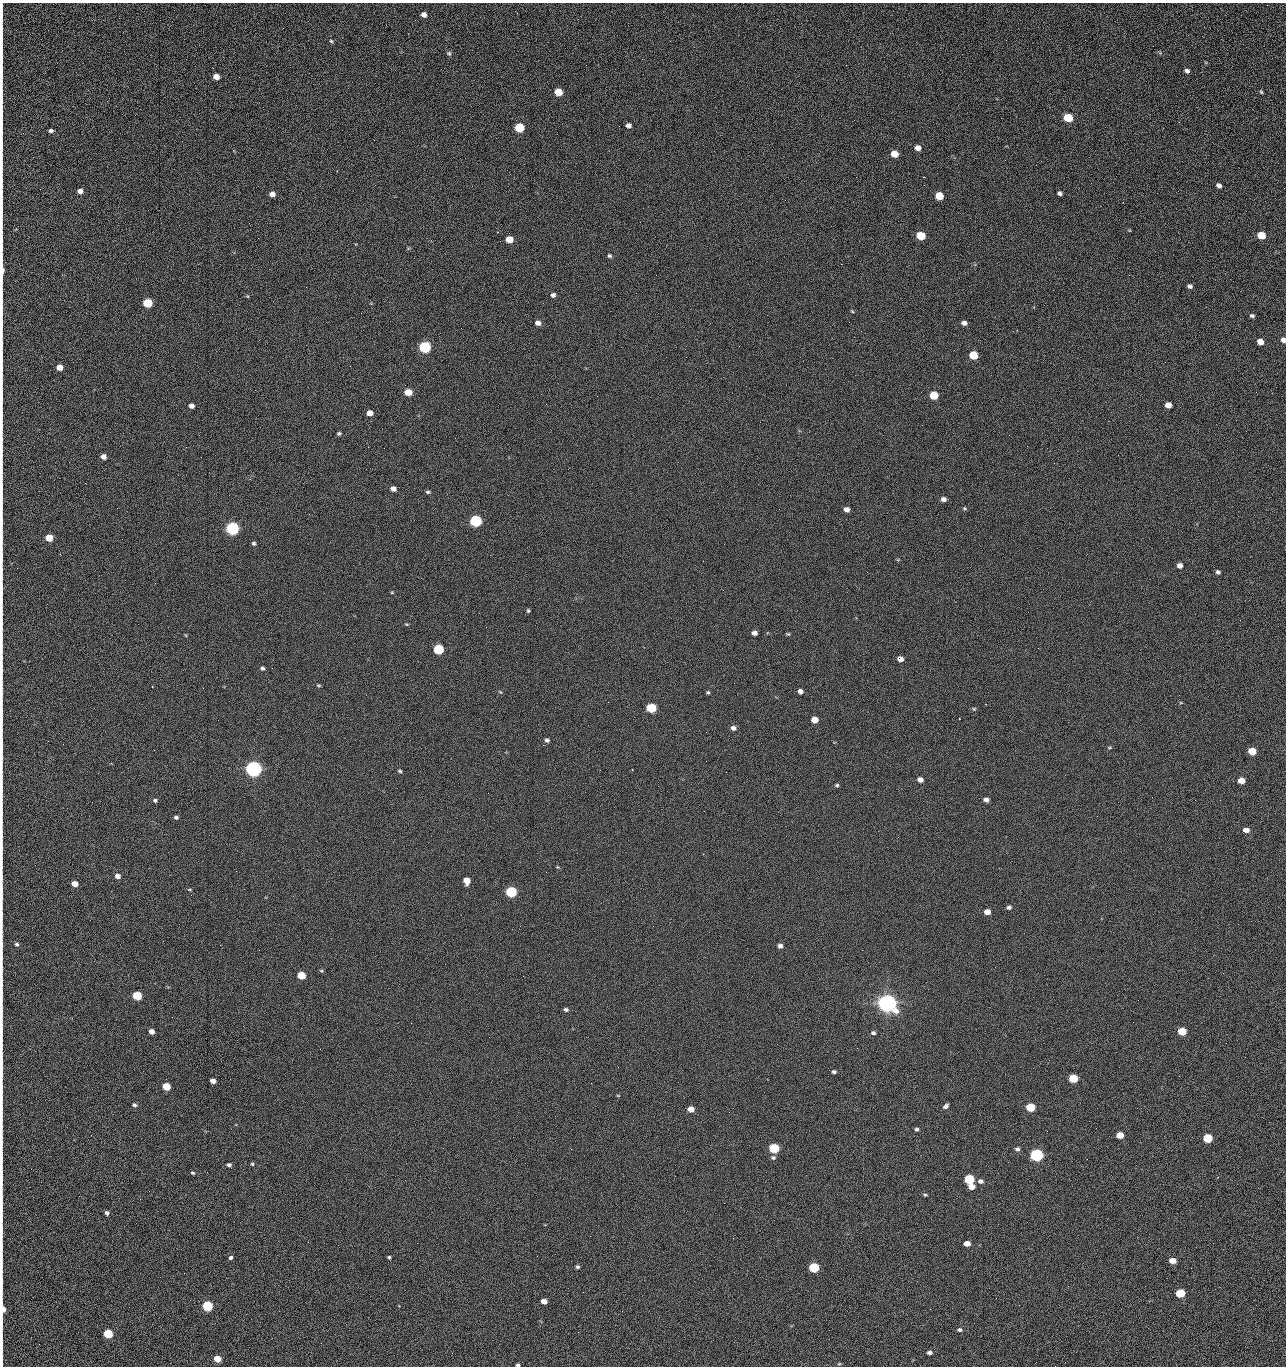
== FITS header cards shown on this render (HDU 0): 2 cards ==
NAXIS1  =                 1284 /fastest changing axis
NAXIS2  =                 1364 /next to fastest changing axis

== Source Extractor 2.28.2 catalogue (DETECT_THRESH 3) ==
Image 1284 x 1364 px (HDU 0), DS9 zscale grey, 1 PNG px = 1 image px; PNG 1288 x 1368 px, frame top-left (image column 1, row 1364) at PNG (2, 3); no overlay
Background 126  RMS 15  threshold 43.5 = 3 sigma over >= 5 px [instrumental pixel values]
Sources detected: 210; all 210 listed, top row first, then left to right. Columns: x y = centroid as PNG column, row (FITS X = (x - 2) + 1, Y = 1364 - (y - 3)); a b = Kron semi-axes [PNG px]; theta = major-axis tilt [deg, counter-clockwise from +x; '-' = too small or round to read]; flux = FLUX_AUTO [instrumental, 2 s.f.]
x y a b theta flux
424 15 5 4 - 4.9e+03
2 16 11 2 90 2.2e+03
1188 35 3 2 - 1.7e+03
331 41 5 4 - 1.4e+03
670 41 2 2 - 2.4e+03
449 53 6 6 - 1.7e+03
2 70 16 2 90 3.0e+03
1187 71 5 4 - 2.8e+03
216 77 5 5 - 8.7e+03
558 92 6 5 - 2.3e+04
1261 92 5 4 - 1.1e+03
2 99 12 2 90 1.7e+03
2 115 14 2 90 1.8e+03
1068 118 6 5 - 4.3e+04
1179 122 3 2 - 1.5e+03
628 125 5 4 - 3.5e+03
519 128 6 5 - 5.4e+04
51 131 5 4 - 2.6e+03
2 143 12 2 90 2.0e+03
918 148 6 5 - 6.7e+03
894 154 6 5 - 1.6e+04
1005 160 2 2 - 1.4e+03
1041 161 2 2 - 2.0e+03
856 177 2 2 - 2.2e+03
923 177 2 2 - 3.1e+04
1219 185 5 4 - 3.7e+03
80 191 5 5 - 5.0e+03
1060 193 5 4 - 2.6e+03
272 194 5 4 - 5.7e+03
939 196 6 5 - 2.8e+04
1123 202 3 2 - 1.0e+03
2 209 11 2 90 1.9e+03
1129 230 5 3 - 8.3e+02
1261 235 6 5 - 2.5e+04
920 236 6 5 - 4.1e+04
2 239 10 2 90 1.7e+03
509 239 6 5 - 2.0e+04
609 256 5 5 - 1.7e+03
841 264 2 2 - 2.7e+04
2 271 13 2 89 5.8e+03
656 275 2 2 - 3.7e+02
1190 286 5 5 - 2.6e+03
306 287 2 2 - 7.6e+02
553 295 5 5 - 3.1e+03
248 296 5 3 - 9.0e+02
147 303 6 5 - 5.1e+04
852 311 5 3 - 9.4e+02
1252 316 5 4 - 2.1e+03
849 322 3 2 - 7.3e+02
538 323 6 5 - 5.1e+03
710 323 2 2 - 3.4e+03
964 323 5 4 - 3.9e+03
2 324 10 2 90 1.6e+03
1283 340 6 5 - 4.2e+03
1260 342 5 5 - 9.9e+03
739 346 2 2 - 4.9e+02
425 347 6 5 - 1.6e+05
973 355 6 5 - 3.9e+04
350 366 2 2 - 2.5e+03
59 367 5 5 - 1.1e+04
408 392 6 5 - 2.0e+04
1256 392 2 2 - 1.6e+03
2 394 24 2 90 3.2e+03
934 395 6 5 - 3.3e+04
1168 405 5 5 - 9.7e+03
191 406 5 4 - 4.5e+03
370 413 5 5 - 9.1e+03
2 417 18 2 90 2.7e+03
339 433 5 4 - 1.7e+03
1009 435 2 2 - 1.4e+03
1027 446 2 2 - 5.1e+02
186 447 2 2 - 2.9e+03
103 457 5 4 - 5.8e+03
85 483 3 2 - 1.1e+03
2 487 11 2 90 1.7e+03
393 489 5 5 - 5.2e+03
428 492 5 4 - 1.7e+03
944 499 6 5 - 3.6e+03
964 508 6 5 - 1.4e+03
779 509 2 2 - 4.4e+02
846 509 5 4 - 5.0e+03
2 521 12 2 90 2.0e+03
475 521 6 5 - 2.0e+05
232 528 6 5 - 3.2e+05
49 538 5 5 - 1.9e+04
254 543 5 5 - 1.8e+03
1180 565 5 5 - 5.2e+03
1218 572 5 4 - 2.1e+03
2 590 15 2 90 2.4e+03
392 592 4 4 - 9.6e+02
528 611 4 3 - 1.3e+03
406 624 5 4 - 1.0e+03
754 633 5 4 - 5.1e+03
788 634 5 4 - 1.1e+03
185 635 5 3 - 8.4e+02
439 649 6 5 - 9.1e+04
900 659 5 5 - 6.7e+03
262 668 5 5 - 2.1e+03
318 685 6 4 -7 1.2e+03
800 691 5 5 - 4.1e+03
500 692 6 4 -43 1.1e+03
708 692 5 4 - 1.3e+03
651 708 6 5 - 7.4e+04
974 709 5 5 - 1.2e+03
814 720 5 5 - 1.4e+04
733 728 6 5 - 3.7e+03
547 740 5 4 - 2.6e+03
63 744 2 2 - 5.8e+02
2 745 30 2 90 5.0e+03
543 745 2 2 - 3.5e+03
1110 748 6 3 0 1.1e+03
1252 751 6 5 - 2.7e+04
706 761 2 2 - 2.0e+03
253 769 6 5 - 7.2e+05
632 770 3 2 - 6.7e+02
400 771 5 4 - 1.5e+03
726 772 2 2 - 2.5e+03
920 780 6 5 - 5.9e+03
1241 781 5 5 - 1.3e+04
837 785 5 4 - 1.4e+03
155 800 5 4 - 1.9e+03
986 800 5 4 - 4.2e+03
176 817 5 4 - 2.2e+03
1246 830 6 4 -2 6.1e+03
703 854 2 2 - 5.7e+02
557 867 5 4 - 9.9e+02
118 876 6 5 - 5.5e+03
467 880 6 5 - 1.3e+04
75 884 5 4 - 9.6e+03
189 889 5 3 - 9.4e+02
511 892 6 5 - 1.2e+05
1009 907 6 4 5 2.8e+03
987 912 5 4 - 9.2e+03
17 944 5 4 - 1.8e+03
2 945 12 2 90 1.9e+03
780 946 5 4 - 3.7e+03
321 971 5 4 - 1.2e+03
301 975 5 5 - 3.3e+04
523 976 2 2 - 2.1e+03
2 994 10 2 90 1.5e+03
137 996 6 5 - 5.2e+04
887 1003 7 6 - 1.2e+06
566 1009 5 4 - 2.2e+03
411 1023 2 2 - 5.5e+03
151 1031 5 4 - 6.1e+03
1182 1031 6 5 - 2.9e+04
873 1033 6 5 - 2.2e+03
857 1048 3 2 - 1.5e+03
1245 1057 2 2 - 1.9e+03
2 1061 12 2 90 2.1e+03
834 1072 5 4 - 2.0e+03
1179 1076 2 2 - 2.7e+03
1073 1078 6 5 - 4.8e+04
213 1081 5 4 - 5.9e+03
166 1086 5 5 - 3.1e+04
2 1095 15 2 90 2.4e+03
618 1095 5 3 - 7.6e+02
134 1105 5 4 - 1.9e+03
945 1106 6 4 38 2.5e+03
1030 1107 6 5 - 4.4e+04
691 1109 5 4 - 9.1e+03
729 1112 3 2 - 1.0e+03
1096 1128 2 2 - 4.0e+02
916 1129 4 4 - 1.8e+03
91 1135 2 2 - 2.5e+03
1120 1135 5 5 - 1.7e+04
1208 1138 6 5 - 5.8e+04
774 1148 6 5 - 7.9e+04
571 1149 3 2 - 1.1e+03
1017 1149 6 5 - 2.5e+03
1036 1155 6 5 - 2.8e+05
2 1156 13 2 90 1.9e+03
773 1158 6 5 - 2.1e+03
1087 1159 2 2 - 1.3e+03
252 1164 5 4 - 1.2e+03
229 1165 6 5 - 2.5e+03
193 1173 6 4 -15 1.4e+03
1218 1177 4 2 - 5.6e+02
969 1179 6 5 - 8.4e+04
980 1181 6 5 - 3.6e+03
971 1187 5 4 - 9.5e+03
925 1195 5 4 - 1.3e+03
2 1206 22 2 90 3.4e+03
107 1213 5 4 - 2.5e+03
308 1242 2 2 - 1.9e+03
417 1243 2 2 - 5.4e+03
967 1243 5 4 - 8.8e+03
231 1257 4 3 - 9.9e+03
389 1257 4 3 - 1.4e+03
1172 1260 5 4 - 1.3e+04
577 1267 5 4 - 1.7e+03
814 1267 6 5 - 8.0e+04
2 1281 15 2 90 2.4e+03
583 1292 2 2 - 5.2e+02
1180 1293 6 5 - 4.6e+04
996 1298 2 2 - 2.7e+03
544 1301 5 4 - 7.6e+03
207 1306 6 5 - 9.9e+04
3 1309 6 3 -88 1.1e+04
622 1311 3 2 - 8.6e+02
2 1322 15 2 90 2.7e+03
960 1330 6 5 - 2.1e+03
578 1332 2 2 - 3.8e+03
108 1334 5 5 - 5.4e+04
929 1352 5 4 - 3.4e+03
217 1359 5 4 - 1.8e+04
2 1362 11 2 90 1.4e+03
839 1364 6 3 18 9.9e+02
518 1365 4 3 - 1.7e+03
1055 1366 2 2 - 2.1e+03
At the frame edge (FLAGS 8, measured only in part): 28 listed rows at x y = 2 16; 2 70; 2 99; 2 115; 2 143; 2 209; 2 239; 2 271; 2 324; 1283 340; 2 394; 2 417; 2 487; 2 521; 2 590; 2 745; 2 945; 2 994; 2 1061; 2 1095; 2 1156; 2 1206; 2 1281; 3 1309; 2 1322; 2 1362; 518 1365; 1055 1366

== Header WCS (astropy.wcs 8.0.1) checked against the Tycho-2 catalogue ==
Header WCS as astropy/WCSLIB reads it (CRVAL/CRPIX/CD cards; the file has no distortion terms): RA---TAN/DEC--TAN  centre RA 15:41:40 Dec +52:00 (235.42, +51.99 deg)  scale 1.26 arcsec/px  FOV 26.9' x 28.5'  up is +92 deg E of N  parity flipped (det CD > 0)
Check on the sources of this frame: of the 60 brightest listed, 10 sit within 2.0 arcsec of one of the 11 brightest Tycho-2 stars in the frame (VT <= 12.29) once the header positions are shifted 0.54 arcsec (0.28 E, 0.46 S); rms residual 0.83 arcsec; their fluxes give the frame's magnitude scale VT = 24.51 - 2.5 log10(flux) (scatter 0.28 mag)
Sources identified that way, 10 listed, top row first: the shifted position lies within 2.0 arcsec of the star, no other Tycho-2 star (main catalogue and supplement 1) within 4.0 arcsec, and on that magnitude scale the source's flux lands within +1.5 / -3 mag of the star's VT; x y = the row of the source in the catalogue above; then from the Tycho-2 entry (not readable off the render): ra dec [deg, ICRS J2000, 3 dp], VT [Tycho-2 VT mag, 2 dp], TYC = Tycho-2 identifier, HIP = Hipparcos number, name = IAU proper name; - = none
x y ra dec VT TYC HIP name
425 347 235.614 +52.064 11.61 3489-1132-1 - -
475 521 235.514 +52.049 11.19 3489-1407-1 - -
232 528 235.515 +52.133 11.12 3489-1380-1 - -
253 769 235.378 +52.130 9.31 3489-1322-1 76850 -
511 892 235.303 +52.042 11.52 3489-958-1 - -
887 1003 235.232 +51.912 9.59 3489-824-1 - -
1036 1155 235.143 +51.862 10.97 3489-1016-1 - -
969 1179 235.131 +51.886 12.29 3489-908-1 - -
814 1267 235.084 +51.941 11.45 3489-1346-1 - -
207 1306 235.075 +52.152 11.74 3489-912-1 - -